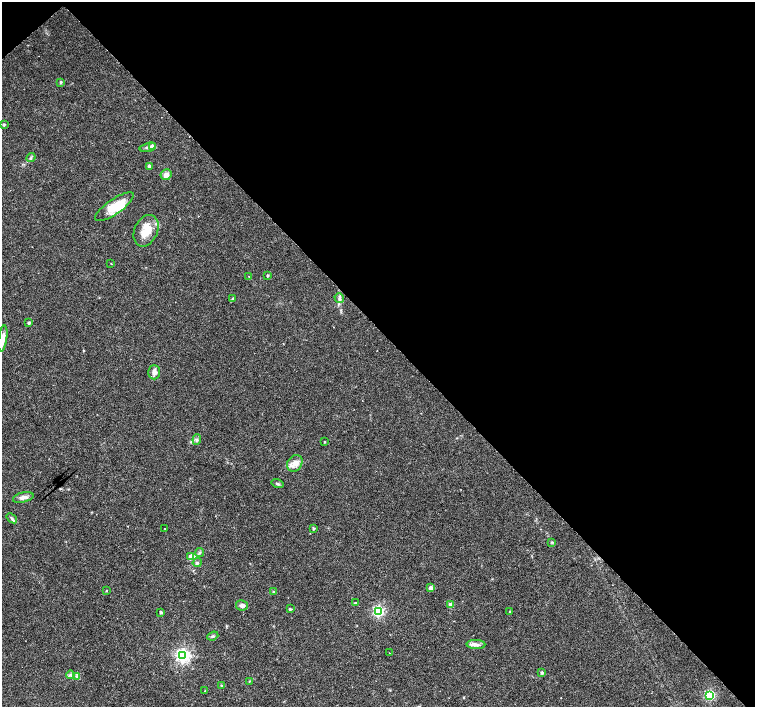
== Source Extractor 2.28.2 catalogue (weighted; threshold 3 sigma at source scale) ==
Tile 3 of 4 x 4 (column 3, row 1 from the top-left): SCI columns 3019-4523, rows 4441-5849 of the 6027 x 6001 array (HDU 1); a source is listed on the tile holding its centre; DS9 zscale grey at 2 x 2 block average (1 PNG px = mean of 2 x 2 image px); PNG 757 x 709 px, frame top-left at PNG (2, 2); each listed source drawn as its Kron ellipse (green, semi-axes under 4 px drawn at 4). Shown black and unused: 47% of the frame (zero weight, under 3 of 6 exposures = <1% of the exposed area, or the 3 px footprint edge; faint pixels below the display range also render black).
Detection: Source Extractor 2.28.2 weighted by HDU 2 'WHT'; one run over the whole footprint, this tile lists its part. Background 0.0188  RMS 0.0016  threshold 0.00671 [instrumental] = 3 sigma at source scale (4.09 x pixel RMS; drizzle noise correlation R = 1.36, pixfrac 0.8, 0.0396/0.0396 arcsec/px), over >= 5 px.
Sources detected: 53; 1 inside a brighter object's white glare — neither listed nor drawn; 2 inside a brighter listed object's ellipse — not listed separately; the other 50 listed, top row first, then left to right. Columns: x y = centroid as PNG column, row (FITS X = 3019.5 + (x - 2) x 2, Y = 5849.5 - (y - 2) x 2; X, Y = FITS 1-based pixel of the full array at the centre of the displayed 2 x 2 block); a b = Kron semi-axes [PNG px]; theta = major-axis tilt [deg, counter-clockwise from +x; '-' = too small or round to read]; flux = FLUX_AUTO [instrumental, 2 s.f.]
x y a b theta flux
61 82 4 3 - 0.37
4 124 3 2 - 0.65
152 146 3 3 - 2.4
148 147 8 3 14 0.91
31 157 5 2 - 0.4
149 166 3 3 - 1.1
166 175 6 5 - 1.8
114 207 23 7 34 8.2
146 231 16 11 65 6.5
111 263 2 2 - 0.26
267 275 2 2 - 0.5
249 276 2 2 - 0.2
233 298 4 3 - 0.44
339 298 5 2 - 0.53
29 323 3 2 - 0.83
3 339 13 4 82 2.6
154 372 7 6 - 1.5
197 440 5 4 - 0.71
325 442 2 2 - 0.33
295 463 9 7 54 2.3
278 484 6 3 -16 0.56
23 497 10 5 14 1.8
12 518 6 3 -39 0.66
165 528 2 2 - 0.16
313 528 3 2 - 0.53
552 542 3 2 - 0.26
199 552 4 3 - 0.57
191 557 3 3 - 4.2
197 563 5 4 - 0.64
431 588 3 3 - 2.4
106 590 2 2 - 0.22
273 591 3 3 - 0.32
355 603 3 3 - 0.37
242 605 6 5 - 1.4
451 605 3 3 - 5.1
290 609 4 3 - 0.43
378 611 4 4 - 50
510 611 3 2 - 0.29
161 612 2 2 - 0.84
213 636 6 3 20 0.57
476 645 9 4 -2 1.5
389 653 2 2 - 0.29
183 656 4 4 - 96
542 673 4 3 - 0.45
70 675 4 3 - 0.6
77 676 4 3 - 0.49
249 681 3 2 - 0.22
221 685 3 2 - 0.21
205 691 3 2 - 0.18
710 695 4 3 - 34
Isophote crosses this tile's border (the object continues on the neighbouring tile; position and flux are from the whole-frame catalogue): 1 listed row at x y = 3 339
Diffuse or blended objects may show on this block-average render without a row.